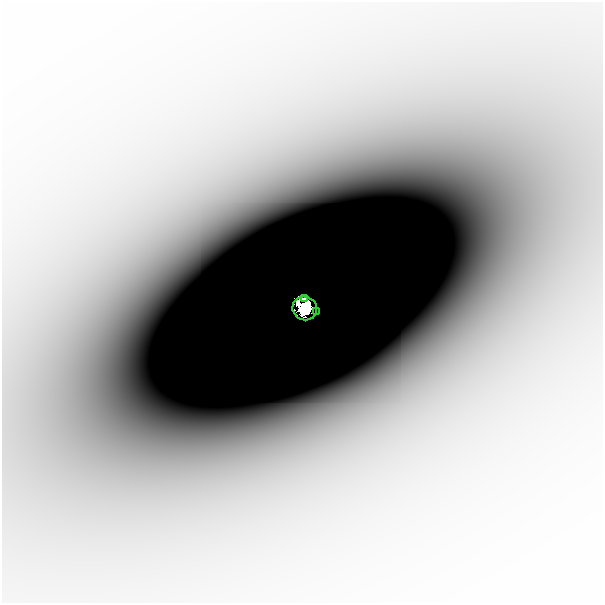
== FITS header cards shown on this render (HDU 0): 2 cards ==
NAXIS1  =                  601
NAXIS2  =                  601

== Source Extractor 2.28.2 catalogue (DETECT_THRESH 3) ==
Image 601 x 601 px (HDU 0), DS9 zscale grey, 1 PNG px = 1 image px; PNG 605 x 605 px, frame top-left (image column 1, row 601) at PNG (2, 2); each listed source drawn as its Kron ellipse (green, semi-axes under 4 px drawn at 4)
Background -4.12e-06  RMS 1.0e-06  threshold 3.11e-06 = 3 sigma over >= 5 px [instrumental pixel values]
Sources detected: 4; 1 with non-positive FLUX_AUTO (blend fragments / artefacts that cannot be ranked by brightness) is neither listed nor drawn; the other 3 listed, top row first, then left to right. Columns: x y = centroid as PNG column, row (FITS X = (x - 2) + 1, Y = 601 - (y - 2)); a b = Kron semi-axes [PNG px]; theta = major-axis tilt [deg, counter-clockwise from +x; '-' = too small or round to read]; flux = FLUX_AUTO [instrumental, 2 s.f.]
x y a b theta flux
304 299 3 3 - 0.0059
305 308 12 11 - 2.4
316 311 2 2 - 0.0027
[1 non-positive-flux detection neither listed nor drawn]